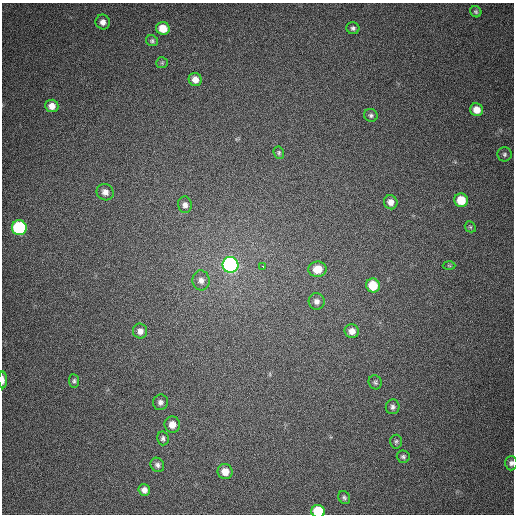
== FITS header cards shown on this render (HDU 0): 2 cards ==
NAXIS1  =                  512
NAXIS2  =                  512

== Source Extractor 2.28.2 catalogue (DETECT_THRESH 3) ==
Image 512 x 512 px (HDU 0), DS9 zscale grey, 1 PNG px = 1 image px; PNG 516 x 516 px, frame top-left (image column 1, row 512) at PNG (2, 3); each listed source drawn as its Kron ellipse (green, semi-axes under 4 px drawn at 4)
Background 388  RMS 9.7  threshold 29.1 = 3 sigma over >= 5 px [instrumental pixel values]
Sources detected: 42; all 42 listed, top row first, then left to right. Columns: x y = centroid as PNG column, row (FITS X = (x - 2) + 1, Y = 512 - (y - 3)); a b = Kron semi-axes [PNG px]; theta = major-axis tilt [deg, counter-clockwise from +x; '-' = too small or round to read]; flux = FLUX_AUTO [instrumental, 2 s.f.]
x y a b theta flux
476 12 6 5 - 1100
103 22 7 7 - 3700
163 28 7 6 - 10000
353 28 6 6 - 1700
152 41 6 5 - 1300
162 63 6 5 - 980
195 80 7 6 - 5200
52 106 6 6 - 4800
477 110 7 6 - 7200
371 115 7 6 - 1700
279 153 6 5 - 1100
504 154 7 7 - 1600
105 192 9 8 - 4100
461 200 7 6 - 15000
391 202 7 6 - 4700
185 205 8 7 - 2700
470 227 6 5 - 970
19 228 7 7 - 85000
230 265 8 8 - 230000
263 266 2 2 - 9800
449 266 6 4 -2 740
317 269 9 7 7 9600
201 280 10 8 -84 3900
373 285 7 6 - 16000
317 301 8 8 - 3100
140 331 7 7 - 3800
352 331 7 7 - 4600
3 380 8 3 -88 2800
74 381 7 5 -84 1400
375 382 7 6 - 1400
160 402 8 7 - 2500
393 407 7 7 - 2200
172 425 8 7 - 5700
163 438 7 5 -77 1700
396 442 7 6 - 1400
403 457 6 6 - 1500
511 463 7 6 - 2400
157 465 7 6 - 2100
225 472 7 7 - 7500
144 490 6 5 - 3300
344 498 7 5 -59 1400
318 511 7 6 - 32000
At the frame edge (FLAGS 8, measured only in part): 3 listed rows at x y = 3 380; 511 463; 318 511